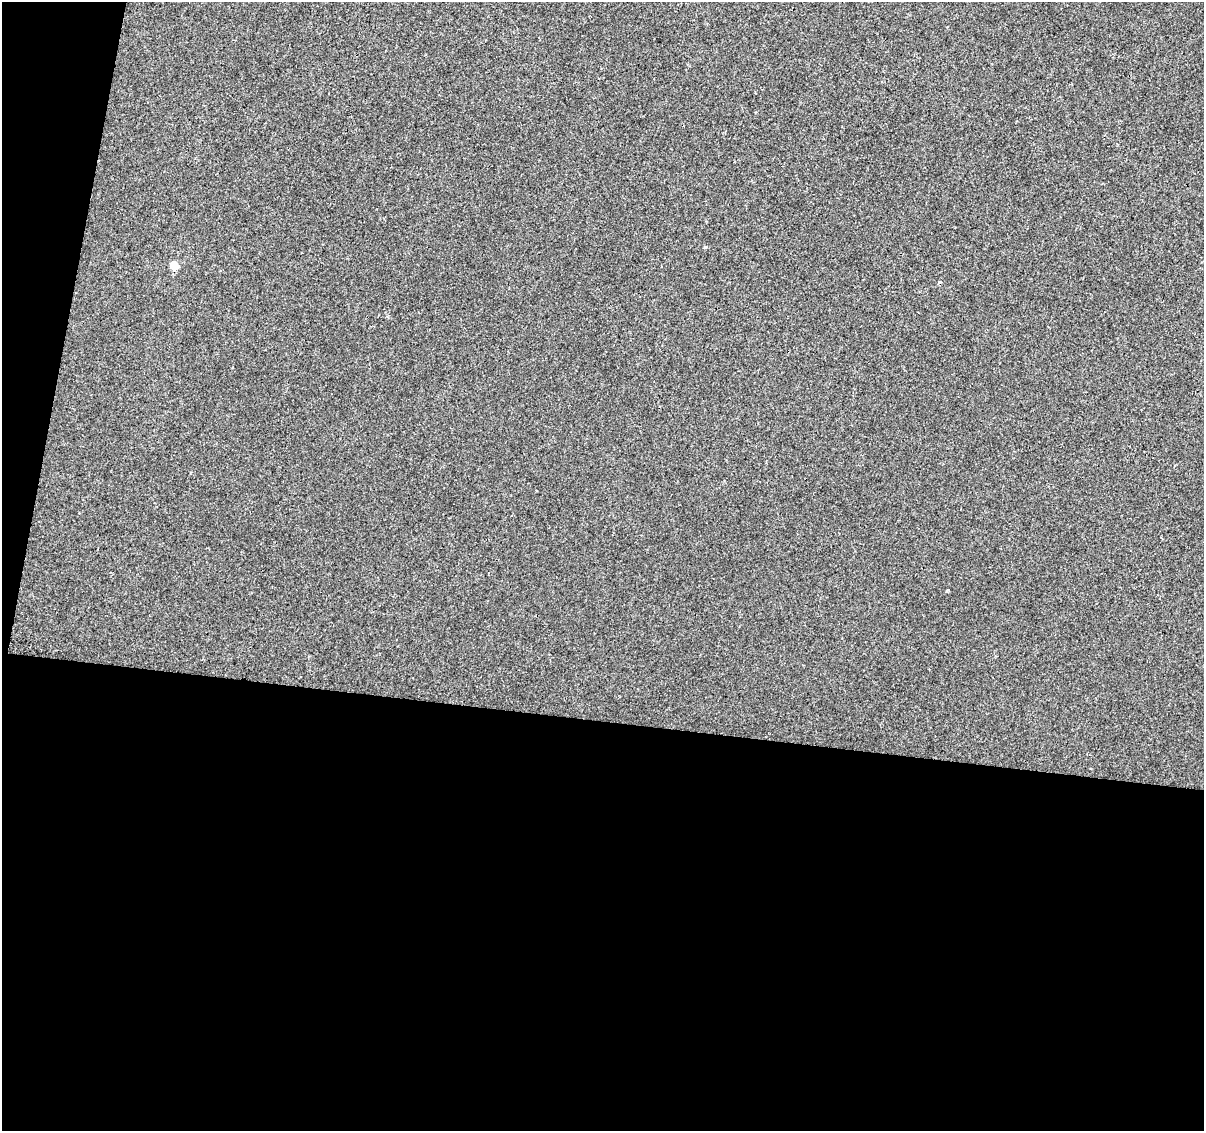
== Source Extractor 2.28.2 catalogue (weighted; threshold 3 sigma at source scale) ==
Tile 13 of 4 x 4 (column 1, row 4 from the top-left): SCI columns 1-1202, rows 226-1354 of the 4812 x 5026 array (HDU 1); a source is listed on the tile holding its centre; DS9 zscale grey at full resolution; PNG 1206 x 1133 px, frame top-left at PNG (2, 2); no overlay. Shown black and unused: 39% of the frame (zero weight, under 2 of 3 exposures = <1% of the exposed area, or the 3 px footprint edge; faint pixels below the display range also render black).
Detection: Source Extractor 2.28.2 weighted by HDU 2 'WHT'; one run over the whole footprint, this tile lists its part. Background 4.25e-04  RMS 0.0042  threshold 0.019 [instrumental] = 3 sigma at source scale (4.5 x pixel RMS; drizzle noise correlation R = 1.50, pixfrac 1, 0.0396/0.0396 arcsec/px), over >= 5 px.
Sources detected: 3; all 3 listed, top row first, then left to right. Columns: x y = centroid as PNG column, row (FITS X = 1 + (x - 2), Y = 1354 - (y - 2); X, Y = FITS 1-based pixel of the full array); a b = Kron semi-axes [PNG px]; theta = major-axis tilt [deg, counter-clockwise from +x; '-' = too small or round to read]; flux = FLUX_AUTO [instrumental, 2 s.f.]
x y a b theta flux
705 247 5 3 - 0.39
174 266 5 5 - 9.8
940 282 4 3 - 0.65